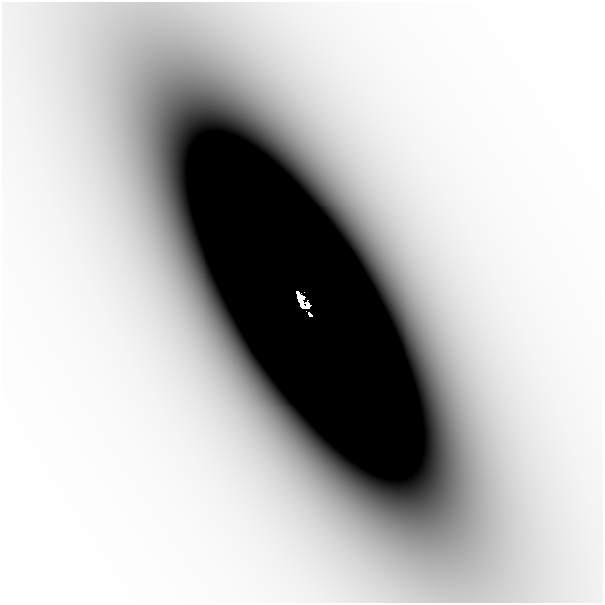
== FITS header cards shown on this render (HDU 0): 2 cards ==
NAXIS1  =                  601
NAXIS2  =                  601

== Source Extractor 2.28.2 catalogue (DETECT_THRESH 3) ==
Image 601 x 601 px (HDU 0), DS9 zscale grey, 1 PNG px = 1 image px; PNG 605 x 605 px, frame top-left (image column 1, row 601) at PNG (2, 2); no overlay
Background -2.19e-06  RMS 7.0e-07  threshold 2.11e-06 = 3 sigma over >= 5 px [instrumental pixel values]
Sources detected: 4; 1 with non-positive FLUX_AUTO (blend fragments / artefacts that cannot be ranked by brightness) is not listed; the other 3 listed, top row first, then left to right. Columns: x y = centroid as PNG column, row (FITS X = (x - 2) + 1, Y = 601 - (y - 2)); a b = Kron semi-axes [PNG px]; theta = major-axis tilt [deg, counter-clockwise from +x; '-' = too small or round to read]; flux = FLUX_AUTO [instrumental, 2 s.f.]
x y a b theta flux
300 298 10 5 -59 0.43
309 314 4 2 - 0.044
442 371 47 34 -74 0.006
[1 non-positive-flux detection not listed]